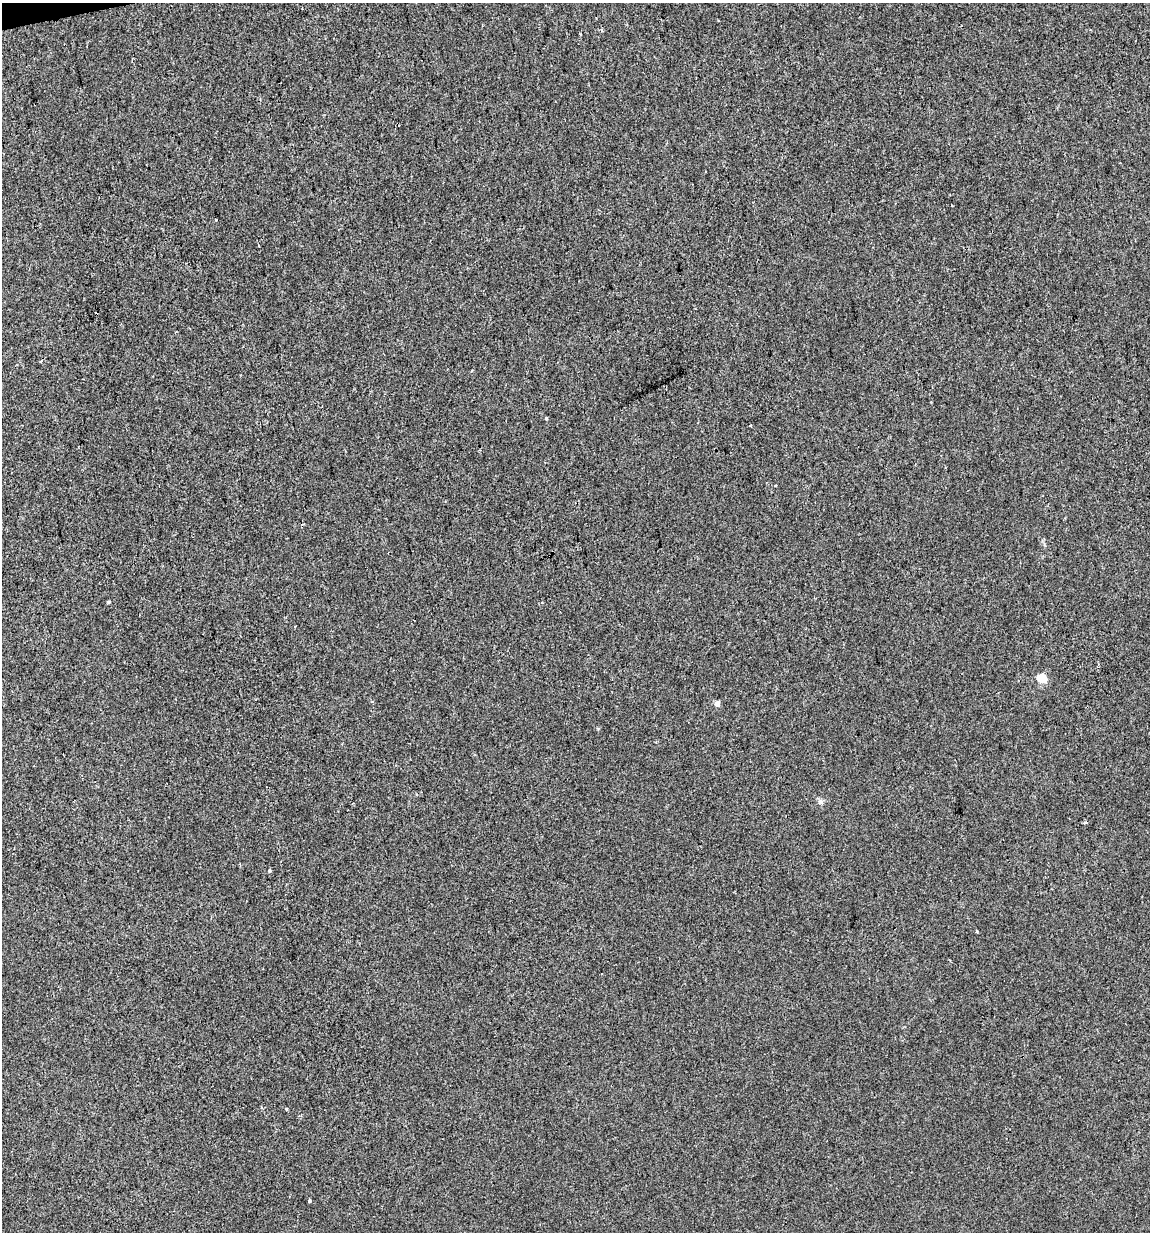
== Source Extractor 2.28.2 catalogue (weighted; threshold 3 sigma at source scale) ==
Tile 11 of 4 x 4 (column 3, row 3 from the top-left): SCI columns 2326-3473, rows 1231-2460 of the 4697 x 4919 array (HDU 1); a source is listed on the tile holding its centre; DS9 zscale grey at full resolution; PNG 1152 x 1234 px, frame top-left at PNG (2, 3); no overlay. Shown black and unused: <1% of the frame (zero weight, under 2 of 3 exposures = <1% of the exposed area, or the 3 px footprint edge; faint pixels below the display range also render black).
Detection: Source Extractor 2.28.2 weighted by HDU 2 'WHT'; one run over the whole footprint, this tile lists its part. Background -2.51e-04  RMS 0.0042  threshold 0.019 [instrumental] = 3 sigma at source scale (4.5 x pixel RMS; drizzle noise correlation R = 1.50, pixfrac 1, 0.0396/0.0396 arcsec/px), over >= 5 px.
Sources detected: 15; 2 cosmic-ray / hot-pixel residue — not listed; the other 13 listed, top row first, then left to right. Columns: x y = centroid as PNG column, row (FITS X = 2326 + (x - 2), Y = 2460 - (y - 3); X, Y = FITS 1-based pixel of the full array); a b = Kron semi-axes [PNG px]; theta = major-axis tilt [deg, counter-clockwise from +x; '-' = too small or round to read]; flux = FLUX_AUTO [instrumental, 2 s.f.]
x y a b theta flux
216 220 3 3 - 1.5
258 246 3 3 - 0.73
546 418 4 3 - 0.47
750 425 3 3 - 2
109 602 3 3 - 1.2
1042 679 5 5 - 16
717 704 4 4 - 2.9
821 802 8 4 -71 0.87
1087 822 3 3 - 17
269 871 5 4 - 0.74
976 931 3 3 - 0.82
286 1109 3 3 - 0.42
309 1201 3 3 - 2.2